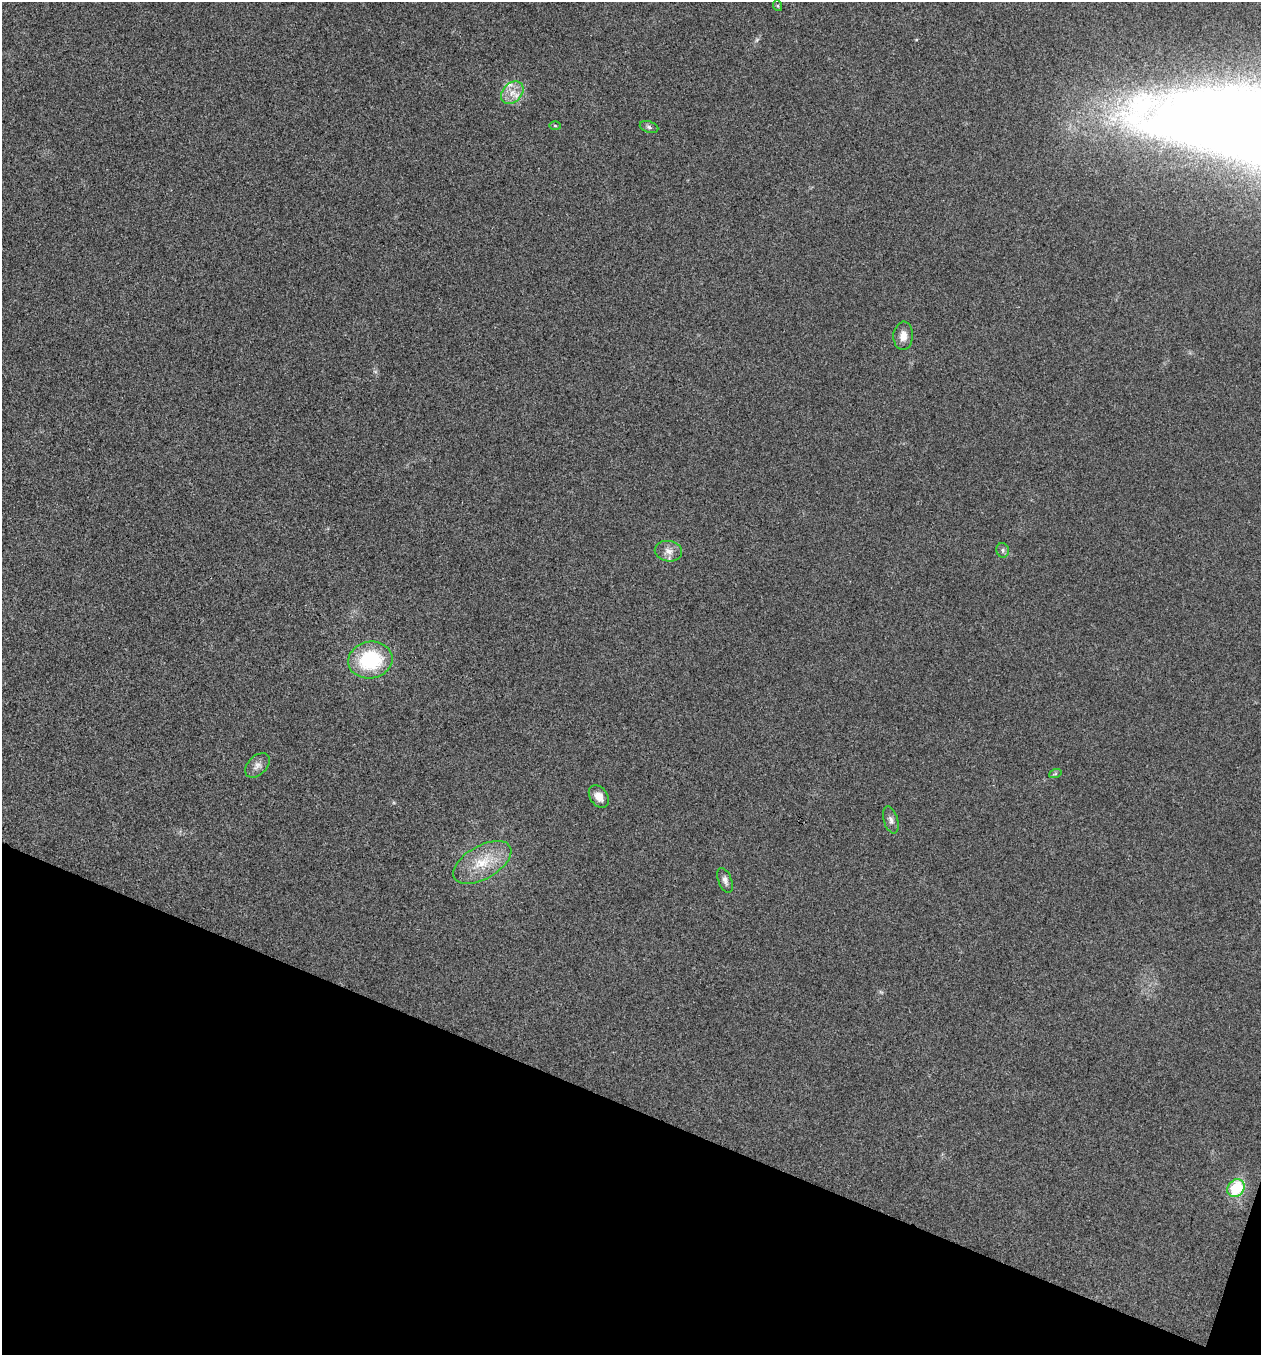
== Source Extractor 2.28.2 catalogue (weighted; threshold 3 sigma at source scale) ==
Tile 15 of 4 x 4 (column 3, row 4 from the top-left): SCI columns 2790-4048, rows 6-1358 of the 5440 x 5425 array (HDU 1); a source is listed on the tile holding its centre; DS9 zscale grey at full resolution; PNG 1263 x 1357 px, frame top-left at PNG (2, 2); each listed source drawn as its Kron ellipse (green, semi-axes under 4 px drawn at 4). Shown black and unused: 19% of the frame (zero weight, under 3 of 4 exposures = <1% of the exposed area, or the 3 px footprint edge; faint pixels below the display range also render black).
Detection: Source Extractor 2.28.2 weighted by HDU 2 'WHT'; one run over the whole footprint, this tile lists its part. Background 0.0206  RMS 0.0057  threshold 0.0256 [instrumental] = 3 sigma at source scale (4.5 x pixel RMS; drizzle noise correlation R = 1.50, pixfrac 1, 0.05/0.05 arcsec/px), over >= 5 px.
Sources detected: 16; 1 inside a brighter listed object's ellipse — not listed separately; the other 15 listed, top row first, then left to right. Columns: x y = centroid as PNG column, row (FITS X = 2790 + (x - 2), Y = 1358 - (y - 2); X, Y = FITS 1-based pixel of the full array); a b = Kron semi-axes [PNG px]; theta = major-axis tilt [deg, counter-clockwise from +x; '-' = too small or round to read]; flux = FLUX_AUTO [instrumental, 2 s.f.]
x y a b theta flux
778 6 5 3 - 0.59
512 93 13 9 45 5.7
555 126 5 3 - 0.56
649 127 9 5 -16 1.5
903 336 14 9 86 4.9
1003 550 7 6 - 1.5
668 551 14 10 -10 4.4
370 660 22 18 11 40
257 765 14 9 44 3.4
1055 774 6 4 19 0.81
599 797 12 8 -55 5.3
891 820 14 7 -73 2.7
482 862 32 16 30 18
725 880 13 6 -69 2.5
1236 1188 9 8 - 25